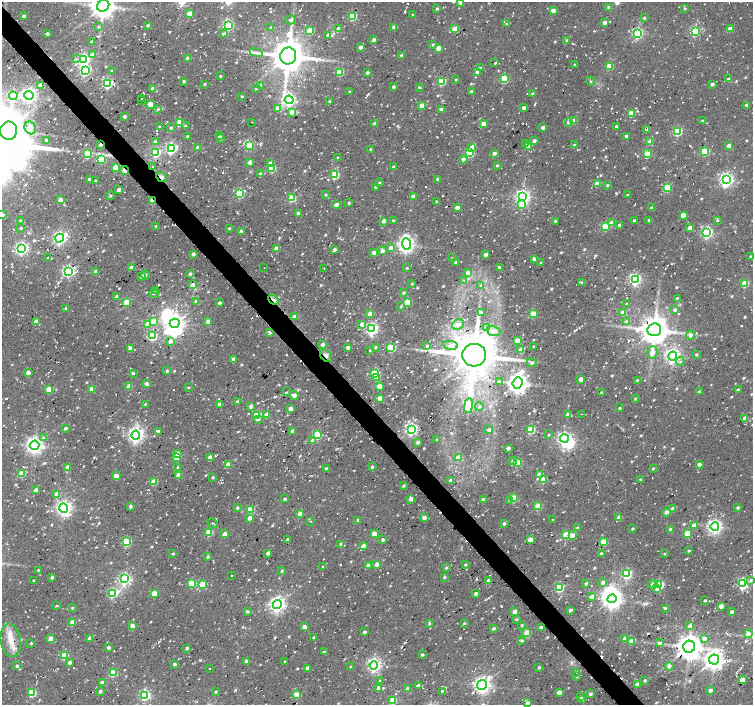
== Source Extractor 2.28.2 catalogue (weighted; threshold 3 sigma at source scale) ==
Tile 11 of 4 x 4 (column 3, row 3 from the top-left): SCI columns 3032-4533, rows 1628-3032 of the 6037 x 5999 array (HDU 1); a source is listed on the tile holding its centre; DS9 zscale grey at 2 x 2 block average (1 PNG px = mean of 2 x 2 image px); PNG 755 x 707 px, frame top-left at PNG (2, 2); each listed source drawn as its Kron ellipse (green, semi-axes under 4 px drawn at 4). Shown black and unused: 3% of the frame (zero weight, under 2 of 3 exposures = <1% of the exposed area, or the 3 px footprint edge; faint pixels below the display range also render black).
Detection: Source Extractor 2.28.2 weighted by HDU 2 'WHT'; one run over the whole footprint, this tile lists its part. Background 0.0519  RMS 0.0082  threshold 0.0367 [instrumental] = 3 sigma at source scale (4.5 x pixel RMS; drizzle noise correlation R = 1.50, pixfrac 1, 0.0396/0.0396 arcsec/px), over >= 5 px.
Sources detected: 1002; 6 inside a brighter object's white glare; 33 cosmic-ray / hot-pixel residue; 4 long thin detections or spike segments (spike, bleed or trail) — neither listed nor drawn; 2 coinciding with a brighter row at this scale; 3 inside a brighter listed object's ellipse — not listed separately; of the other 954, all 500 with FLUX_AUTO >= 2.1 (the completeness limit of this list) listed and drawn (454 fainter detections not listed), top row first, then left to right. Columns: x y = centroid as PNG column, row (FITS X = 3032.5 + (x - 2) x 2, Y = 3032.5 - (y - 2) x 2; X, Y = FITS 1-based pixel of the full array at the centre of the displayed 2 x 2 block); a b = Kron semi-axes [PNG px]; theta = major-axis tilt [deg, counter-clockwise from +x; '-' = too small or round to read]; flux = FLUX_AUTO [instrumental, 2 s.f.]
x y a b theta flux
460 2 3 3 - 12
103 6 6 5 - 2300
609 7 3 2 - 5.6
437 8 2 2 - 2.7
685 8 3 2 - 2.4
553 10 3 2 - 17
189 13 3 3 - 33
413 15 2 2 - 2.3
24 16 3 2 - 5.4
352 16 3 3 - 100
644 18 2 2 - 2.7
290 20 5 3 - 4
605 22 3 3 - 12
506 24 3 3 - 2.2
148 25 2 2 - 3.7
228 25 4 3 - 260
98 27 3 3 - 2.2
394 27 2 2 - 12
271 28 3 3 - 4
339 29 3 3 - 14
455 29 3 3 - 52
730 29 3 3 - 26
310 30 3 3 - 67
695 31 4 3 - 190
637 33 4 4 - 250
47 34 2 2 - 4.5
223 34 3 3 - 2.8
328 35 2 2 - 7.1
374 40 3 3 - 5.9
567 41 3 3 - 5.2
92 42 2 2 - 3.1
433 45 3 3 - 3.9
361 47 2 2 - 11
438 48 3 3 - 29
256 52 6 4 -18 5.3
93 55 3 3 - 15
402 55 2 2 - 4.8
288 56 8 8 - 4600
188 58 3 3 - 16
76 59 3 3 - 2.2
84 60 4 4 - 360
495 63 3 2 - 2.2
575 65 2 2 - 3.4
609 66 3 3 - 52
480 68 3 3 - 4.4
85 71 4 4 - 240
112 71 3 3 - 2.5
340 72 3 3 - 77
477 72 3 3 - 12
367 73 2 2 - 5.6
220 76 3 2 - 2.6
504 79 3 3 - 120
729 79 3 2 - 7.8
456 80 2 2 - 2.4
184 81 2 2 - 3.7
441 81 3 3 - 110
591 81 4 3 - 3.2
107 83 3 3 - 230
205 84 2 2 - 2.9
712 84 3 3 - 5.7
41 85 3 3 - 19
261 85 3 3 - 3.3
393 87 2 2 - 5.4
419 87 3 2 - 2.3
153 89 3 3 - 16
256 89 2 2 - 2.2
350 92 2 2 - 3.4
471 92 2 2 - 7.2
533 94 4 3 - 3.3
29 95 4 4 - 610
13 96 4 4 - 160
242 96 3 2 - 2.1
141 98 2 2 - 3.2
142 100 2 2 - 2.1
289 100 4 4 - 420
330 101 3 2 - 2.8
150 104 3 3 - 63
746 105 3 2 - 5.3
422 106 3 3 - 24
278 108 3 3 - 21
524 108 3 2 - 8.5
158 109 3 3 - 3
441 109 3 3 - 5.6
292 112 3 3 - 19
631 113 3 3 - 44
125 116 2 2 - 6
574 121 3 3 - 26
702 121 3 2 - 2.3
180 122 3 3 - 46
252 122 2 2 - 2.3
568 122 4 3 - 4.4
374 124 3 2 - 4.4
483 124 3 3 - 18
185 126 3 3 - 2.1
159 127 2 2 - 3.3
543 127 3 2 - 13
616 127 3 2 - 5
30 128 7 5 -63 11
171 128 3 3 - 4.3
647 129 3 2 - 5.7
9 131 9 8 - 2600
677 131 3 3 - 140
187 136 3 2 - 2.4
219 136 3 3 - 10
626 136 2 2 - 7
221 138 3 2 - 2.7
46 140 3 3 - 3
534 141 2 2 - 8.6
650 141 3 3 - 26
155 142 3 3 - 7.7
526 144 3 3 - 4.3
101 145 3 2 - 9.6
249 145 4 4 - 120
574 145 3 3 - 3.2
729 146 3 3 - 16
472 147 4 4 - 14
529 147 3 3 - 20
171 148 4 4 - 290
198 148 3 3 - 18
370 149 2 2 - 2.1
705 151 3 3 - 120
156 152 3 3 - 180
469 153 3 3 - 100
494 153 3 3 - 7
87 154 3 3 - 110
647 154 3 3 - 68
338 158 2 2 - 2.7
463 159 3 3 - 7.9
102 160 3 3 - 91
250 162 3 3 - 13
271 163 3 3 - 18
497 165 3 2 - 2.2
393 166 3 2 - 2.2
115 167 3 3 - 31
152 167 2 2 - 2.3
271 168 3 3 - 73
125 170 5 2 - 18
260 174 3 3 - 4.1
335 175 3 3 - 100
161 177 6 4 -40 7.8
89 179 3 2 - 3.8
438 179 3 3 - 6.5
727 179 4 4 - 480
95 181 2 2 - 2.6
379 182 3 2 - 2.4
597 184 3 3 - 32
607 185 3 2 - 3
375 187 3 2 - 2.6
667 187 3 3 - 97
119 190 3 2 - 9.6
240 194 3 3 - 140
110 195 3 2 - 3
326 195 3 3 - 2.8
628 195 2 2 - 3.2
413 196 3 3 - 9.9
523 196 4 4 - 610
292 198 3 3 - 73
61 200 3 3 - 23
152 201 3 2 - 37
436 201 2 2 - 2.5
349 203 2 2 - 3.7
336 205 4 3 - 12
522 205 4 3 - 28
457 208 3 3 - 12
651 208 3 3 - 3.8
298 213 3 3 - 6.5
2 215 3 3 - 12
683 215 3 3 - 17
393 220 3 2 - 2.4
634 220 3 2 - 3
649 220 3 2 - 3.8
718 220 3 3 - 2.3
20 221 3 3 - 3.4
384 221 3 2 - 10
555 221 3 2 - 2.5
612 223 4 3 - 23
619 225 3 3 - 6
156 226 3 3 - 2.4
606 226 3 3 - 77
21 228 3 2 - 2.5
229 228 2 2 - 3.2
690 228 3 3 - 19
241 232 2 2 - 12
707 232 4 4 - 300
60 238 4 4 - 480
407 244 5 4 - 760
277 248 3 3 - 17
391 248 3 3 - 12
21 249 4 4 - 420
335 249 3 3 - 6.6
382 251 3 3 - 11
374 253 3 3 - 17
193 254 3 2 - 5.9
486 254 3 2 - 13
750 257 2 2 - 3.1
48 258 2 2 - 2.4
452 258 3 3 - 2.3
534 259 3 2 - 11
456 262 3 2 - 5.6
541 263 2 2 - 2.7
131 268 3 3 - 15
264 268 2 2 - 3
324 268 2 2 - 3.1
407 268 2 2 - 2.7
499 268 3 3 - 5.1
68 271 4 4 - 330
96 272 3 3 - 12
468 273 3 3 - 9.4
190 274 3 3 - 3.1
145 275 4 3 - 3.2
142 276 3 3 - 8.4
464 280 3 3 - 2.1
635 280 4 4 - 330
582 282 3 3 - 2.9
745 283 3 3 - 67
412 284 3 2 - 2.1
192 285 3 3 - 13
481 285 3 3 - 2.2
156 290 3 2 - 4.9
404 293 3 2 - 3.5
154 294 5 3 - 2.7
117 297 3 3 - 5.3
677 298 2 2 - 2.9
273 300 6 2 -44 21
196 301 3 3 - 6.2
127 302 3 3 - 63
407 302 3 3 - 100
219 303 2 2 - 6
627 303 4 2 - 2.1
401 307 4 3 - 2.2
66 308 3 3 - 4
675 310 2 2 - 4.9
482 313 4 3 - 6.2
623 313 3 3 - 31
370 314 3 3 - 24
533 314 3 3 - 50
295 316 3 3 - 15
36 321 3 3 - 24
154 321 3 3 - 65
208 321 3 3 - 11
626 322 3 3 - 9.2
175 323 5 4 - 820
147 324 4 3 - 15
362 324 3 3 - 15
458 324 6 5 - 11
487 327 4 4 - 12
372 329 4 4 - 360
654 330 7 6 - 3200
493 331 7 5 -19 10
269 333 4 3 - 5.4
690 335 4 4 - 7.1
152 336 3 3 - 140
170 341 4 3 - 10
517 341 3 3 - 44
322 344 4 4 - 6.1
450 345 8 4 -6 9.4
427 346 3 2 - 2.7
534 346 2 2 - 2.4
348 347 3 2 - 6.8
375 347 3 2 - 2.7
391 347 3 3 - 130
130 349 4 3 - 16
370 350 2 2 - 2.2
521 350 3 3 - 17
652 352 6 5 - 12
696 354 2 2 - 3.4
474 355 12 11 - 7400
326 356 7 5 -56 8.1
673 356 4 4 - 470
234 359 3 3 - 11
680 361 4 3 - 3.5
532 363 5 3 - 4.3
167 371 3 3 - 3.5
28 373 3 3 - 15
133 373 2 2 - 4.5
375 373 3 3 - 130
376 378 4 3 - 15
581 379 3 2 - 17
637 380 3 2 - 3.1
499 382 4 3 - 3.4
517 383 6 5 - 1400
146 384 3 3 - 9.7
129 386 3 3 - 28
379 386 3 3 - 20
188 387 3 2 - 2.2
49 389 3 3 - 52
92 389 3 3 - 24
738 390 3 2 - 7.8
286 392 3 2 - 2.7
601 392 3 2 - 2.3
699 392 3 3 - 3.7
294 395 4 3 - 11
380 398 3 3 - 15
635 398 3 3 - 2.3
238 402 3 3 - 5.7
145 404 3 2 - 2.2
220 404 3 2 - 8.8
251 406 3 3 - 12
469 406 7 3 82 120
479 407 4 4 - 4.1
620 408 2 2 - 3.5
290 409 3 3 - 13
581 414 2 2 - 2.3
267 415 3 3 - 21
568 415 3 3 - 7.5
257 416 3 3 - 91
745 419 3 3 - 20
258 420 3 3 - 2.2
65 428 3 2 - 4.4
411 429 4 4 - 410
531 429 3 3 - 110
489 430 3 3 - 7.6
159 431 3 2 - 5.2
292 431 3 3 - 8.1
136 435 4 4 - 650
317 435 3 3 - 93
548 435 3 2 - 2.3
43 437 3 3 - 4.9
564 439 4 4 - 470
437 440 3 2 - 3.9
313 441 4 3 - 9.2
418 442 3 3 - 5.8
35 445 5 4 - 830
508 448 3 3 - 9.4
177 453 3 2 - 7.4
177 457 3 3 - 52
210 457 3 3 - 19
458 457 3 3 - 20
512 461 4 3 - 3.2
517 463 3 3 - 82
699 464 3 2 - 8.8
228 465 3 3 - 31
68 467 3 3 - 14
178 467 3 3 - 3.1
372 467 3 2 - 3.3
326 469 3 2 - 5.7
653 469 2 2 - 2.4
21 473 3 3 - 56
539 474 3 3 - 14
179 475 3 3 - 28
116 476 3 3 - 26
213 477 2 2 - 3.3
543 479 3 3 - 54
451 480 2 2 - 11
640 480 3 2 - 3.8
154 482 3 3 - 45
403 486 3 2 - 3.1
36 490 3 2 - 11
57 494 3 3 - 19
513 498 3 3 - 74
285 499 3 3 - 4.6
411 499 3 3 - 9.4
483 500 3 2 - 13
510 501 4 3 - 5.5
130 506 3 2 - 5.4
538 506 3 3 - 41
738 507 3 2 - 3.8
64 508 5 4 - 670
237 508 3 3 - 3.5
673 509 3 3 - 18
250 510 3 3 - 68
667 512 3 2 - 12
300 514 3 3 - 18
619 517 3 3 - 18
250 518 3 3 - 13
424 518 3 3 - 9.5
358 520 3 2 - 4.1
552 520 3 2 - 2.3
310 521 2 2 - 3.6
213 523 5 2 - 2.4
504 523 3 2 - 4.8
694 525 3 3 - 17
715 526 4 4 - 590
577 528 3 2 - 4.7
633 528 2 2 - 3.4
670 529 3 3 - 4.9
209 532 3 3 - 73
687 533 3 3 - 68
225 534 3 3 - 19
374 534 3 3 - 29
566 535 4 3 - 44
572 535 4 3 - 35
287 539 3 3 - 3.9
530 539 3 3 - 27
383 540 3 2 - 5.9
126 542 3 3 - 110
604 542 3 3 - 54
341 544 3 2 - 5.5
363 546 3 3 - 8
689 550 3 2 - 2.3
268 553 3 3 - 8.9
601 553 3 3 - 4.4
173 554 3 2 - 2.6
664 554 3 3 - 2.2
208 557 3 3 - 3.6
377 564 3 2 - 12
465 565 2 2 - 3.5
368 566 3 3 - 17
323 567 2 2 - 3.3
446 568 3 3 - 2.3
38 570 2 2 - 2.2
282 571 4 3 - 2.9
627 574 4 3 - 190
231 576 2 2 - 2.3
52 577 3 2 - 3.9
444 577 2 2 - 3.4
125 579 4 4 - 310
751 580 4 3 - 3.1
34 581 2 2 - 4.4
489 581 3 3 - 11
603 582 3 3 - 13
192 583 3 3 - 80
743 583 4 3 - 280
203 584 3 3 - 66
586 584 3 2 - 3.2
653 584 5 4 - 6.4
659 585 3 3 - 160
559 587 3 3 - 140
657 588 3 3 - 14
113 593 4 3 - 180
154 593 3 3 - 45
476 594 3 2 - 5.8
592 597 3 3 - 12
612 599 5 4 - 1100
705 600 3 2 - 2.5
277 605 4 4 - 700
56 606 4 2 - 2.1
721 606 3 3 - 16
72 608 3 2 - 2.5
665 608 3 2 - 2.3
570 610 3 3 - 4.5
247 611 3 3 - 3.6
515 612 3 3 - 29
732 612 2 2 - 6.9
516 619 4 2 - 2.8
73 622 3 3 - 39
429 623 4 3 - 2.9
464 623 3 3 - 2.3
522 625 3 2 - 2.2
132 626 3 3 - 18
690 626 4 4 - 7.3
304 627 3 3 - 16
541 628 3 3 - 15
493 629 3 3 - 3.6
364 632 3 2 - 5.3
527 633 3 3 - 47
748 634 4 4 - 10
51 638 3 3 - 18
314 638 2 2 - 4.5
704 638 3 3 - 12
90 639 3 3 - 16
625 639 3 3 - 17
11 640 17 10 -80 29
521 641 3 2 - 3.6
631 641 4 3 - 17
31 643 2 2 - 2.7
659 643 3 3 - 5.3
689 647 6 6 - 2400
109 648 3 2 - 7.9
187 648 2 2 - 4.9
324 652 3 2 - 3.4
422 655 3 3 - 3.1
65 656 3 3 - 84
714 659 5 5 - 1200
247 661 3 3 - 16
70 662 3 3 - 6.6
285 662 3 2 - 2.2
175 664 3 3 - 4.4
374 665 4 4 - 470
17 666 3 3 - 5.6
669 666 4 4 - 6.9
350 667 3 3 - 2.3
209 668 2 2 - 2.3
307 668 3 2 - 8.3
539 668 2 2 - 4.7
576 672 3 2 - 2.2
113 673 3 3 - 86
577 677 3 2 - 2.1
645 680 3 2 - 4.3
742 680 3 3 - 18
380 681 2 2 - 2.6
102 683 3 3 - 22
637 684 3 3 - 8.1
418 685 4 3 - 4.4
482 685 5 4 - 780
378 688 4 3 - 11
407 689 3 2 - 12
710 690 3 2 - 8.2
100 691 2 2 - 6.4
442 691 2 2 - 10
215 692 3 3 - 2.4
559 692 3 3 - 18
32 693 3 3 - 100
590 694 3 2 - 5.5
145 695 4 3 - 250
297 695 3 3 - 60
580 697 3 3 - 8.9
583 699 3 3 - 8.1
393 700 3 3 - 51
528 703 3 3 - 6.8
Overlapping masked pixels (flux is a lower limit): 7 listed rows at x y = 101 145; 152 167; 125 170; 161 177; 152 201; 273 300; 326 356
Isophote crosses this tile's border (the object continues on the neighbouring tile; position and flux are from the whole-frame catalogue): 4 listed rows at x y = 460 2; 103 6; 9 131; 2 215